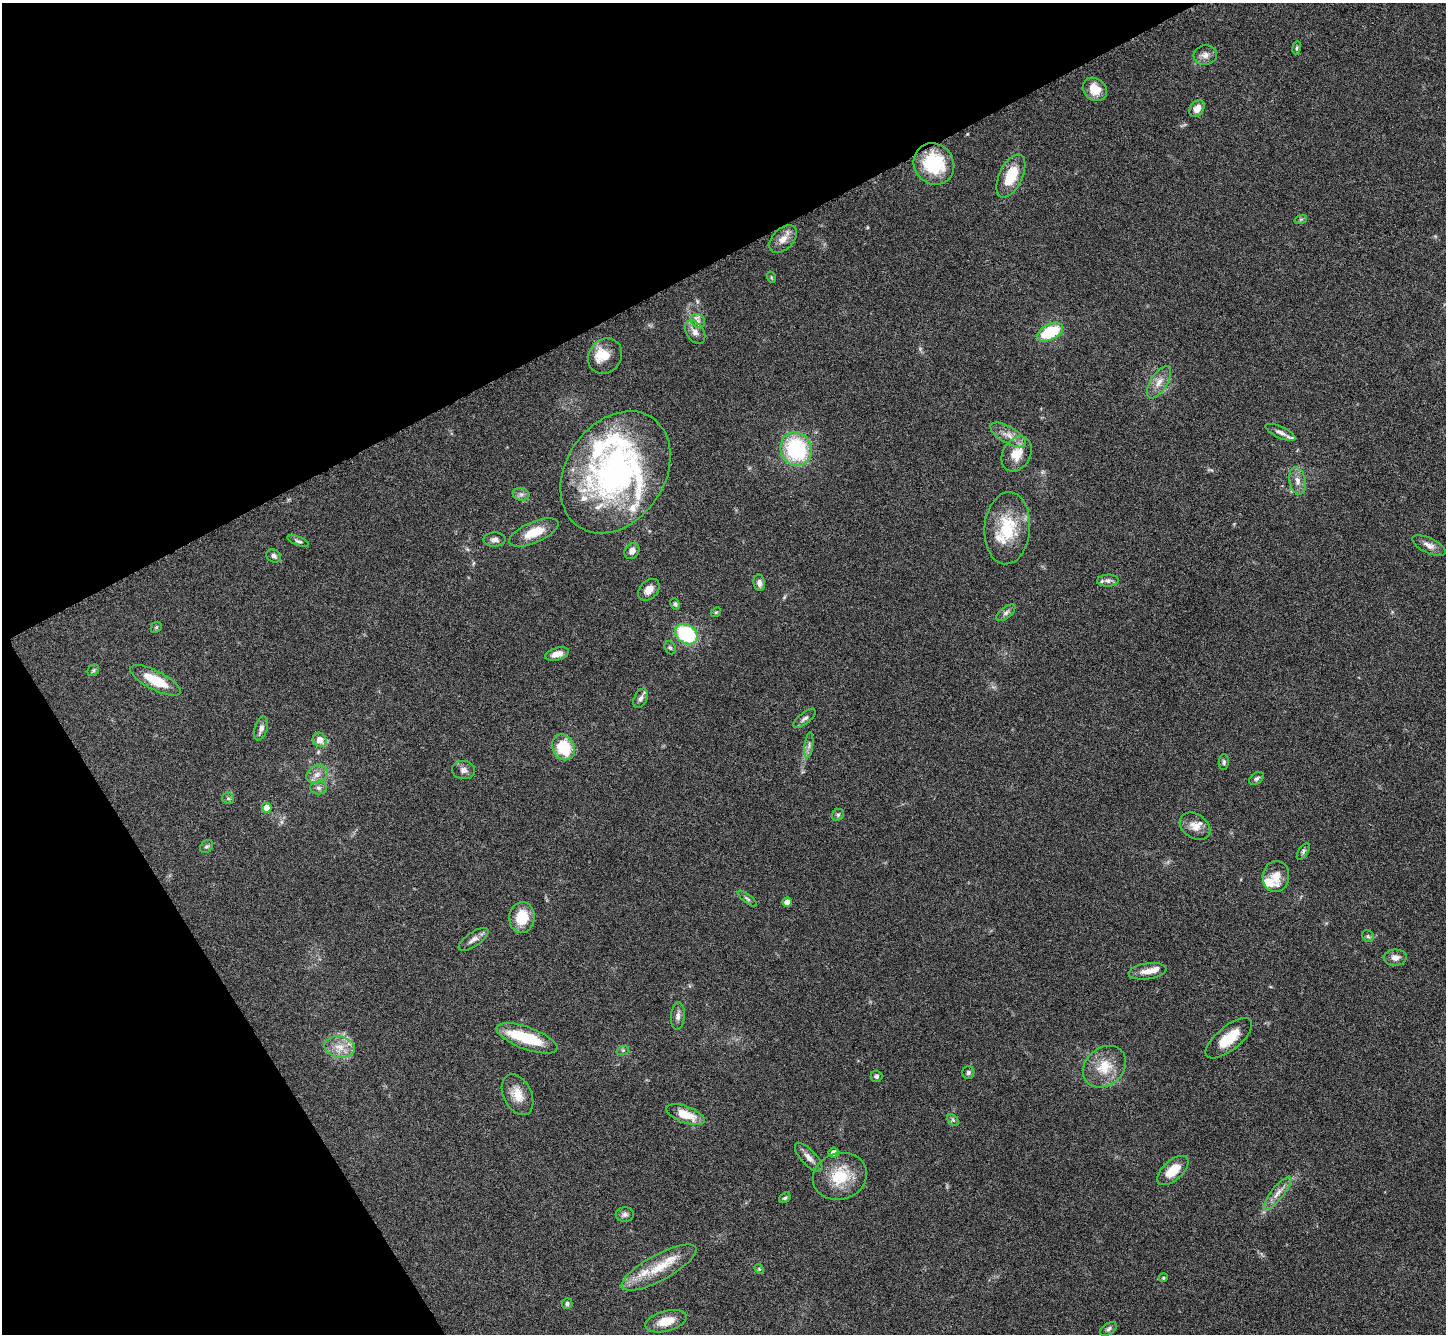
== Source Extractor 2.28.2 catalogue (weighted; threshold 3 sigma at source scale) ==
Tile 5 of 4 x 4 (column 1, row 2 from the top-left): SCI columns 7-1450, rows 2960-4291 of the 5788 x 5781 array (HDU 1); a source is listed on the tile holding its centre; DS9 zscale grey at full resolution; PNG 1448 x 1336 px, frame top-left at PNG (2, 3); each listed source drawn as its Kron ellipse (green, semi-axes under 4 px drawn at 4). Shown black and unused: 28% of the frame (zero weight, under 3 of 6 exposures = <1% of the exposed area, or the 3 px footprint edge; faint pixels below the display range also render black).
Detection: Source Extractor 2.28.2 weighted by HDU 2 'WHT'; one run over the whole footprint, this tile lists its part. Background 0.0536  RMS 0.0044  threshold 0.0181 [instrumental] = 3 sigma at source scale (4.09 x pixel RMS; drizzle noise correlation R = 1.36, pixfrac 0.8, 0.05/0.05 arcsec/px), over >= 5 px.
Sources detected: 106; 1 too faint to see at this stretch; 1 inside a brighter object's white glare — neither listed nor drawn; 15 inside a brighter listed object's ellipse — not listed separately; the other 89 listed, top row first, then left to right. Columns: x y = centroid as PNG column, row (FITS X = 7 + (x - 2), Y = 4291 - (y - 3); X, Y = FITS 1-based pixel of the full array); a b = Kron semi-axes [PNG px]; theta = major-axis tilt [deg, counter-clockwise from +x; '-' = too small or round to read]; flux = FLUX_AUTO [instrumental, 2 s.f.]
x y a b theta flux
1297 48 7 3 81 0.61
1205 55 12 10 6 2.6
1095 89 13 10 -42 6.6
1197 109 9 6 54 3.3
934 164 21 19 -50 24
1011 176 23 11 64 12
1301 219 6 4 19 0.55
783 239 16 10 45 3.8
771 277 6 3 -72 0.48
698 321 7 6 - 1.5
695 332 13 8 -54 2.7
1050 332 14 8 27 20
605 356 18 16 54 6.6
1159 382 18 8 58 3.8
1281 432 16 5 -25 2.1
1008 435 20 8 -30 3.9
796 449 17 15 -64 36
1017 454 18 14 62 7.3
615 472 66 49 56 120
1297 481 14 8 -79 2.9
521 494 8 6 -12 1.4
1007 528 36 23 86 18
534 532 26 10 23 9
494 539 11 7 2 1.8
298 541 12 4 -22 0.91
1429 545 18 7 -25 2.8
632 551 8 6 53 2.3
274 556 8 6 -31 1.6
1108 581 11 6 4 1.6
759 583 8 5 -80 1.8
649 590 12 9 46 3.5
675 604 6 4 -62 0.75
716 612 6 4 42 0.5
1006 613 11 5 38 1.3
156 627 6 5 - 0.58
686 634 12 9 -34 29
670 648 7 5 -67 0.82
557 654 12 6 15 3.6
93 670 6 5 - 0.66
156 680 28 9 -27 13
641 698 10 6 64 1.6
805 718 13 5 38 1.3
261 728 12 6 71 2
320 740 7 6 - 4.6
809 745 13 3 83 1
563 747 13 11 -60 16
1224 762 8 5 89 0.81
464 770 11 9 -2 1.9
317 774 11 8 28 2.7
1257 778 8 5 37 0.94
318 788 8 6 -3 1.3
228 798 6 5 - 0.75
266 808 5 5 - 7.7
838 815 6 5 - 0.73
1195 826 17 12 -35 4.3
206 847 7 5 42 0.84
1303 851 9 4 56 0.94
1276 876 15 13 84 5.1
747 899 11 4 -38 0.83
787 902 4 4 - 3.8
522 917 15 12 84 10
1368 936 6 5 - 0.73
473 939 17 7 34 2.3
1395 958 11 8 2 2.6
1147 971 19 8 8 3.8
678 1016 14 7 85 2
527 1038 32 11 -20 18
1229 1038 28 12 39 11
339 1047 15 10 -9 5.3
623 1050 6 4 18 0.63
1104 1067 23 19 41 10
968 1073 6 6 - 1
876 1076 6 5 - 0.99
518 1095 22 14 -64 6.3
686 1115 20 8 -20 8.7
953 1120 7 4 -45 0.64
834 1153 5 5 - 2.7
809 1157 18 7 -47 2.8
1173 1170 19 10 41 8.7
840 1176 27 23 18 14
1277 1193 20 6 51 3.5
785 1198 6 4 35 0.8
625 1214 9 7 0 1.4
659 1267 42 13 28 13
759 1269 5 4 - 0.5
1163 1278 4 3 - 0.36
567 1304 5 5 - 1
666 1321 21 10 15 7.4
1108 1329 9 5 35 1.1
Overlapping masked pixels (flux is a lower limit): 1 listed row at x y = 934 164